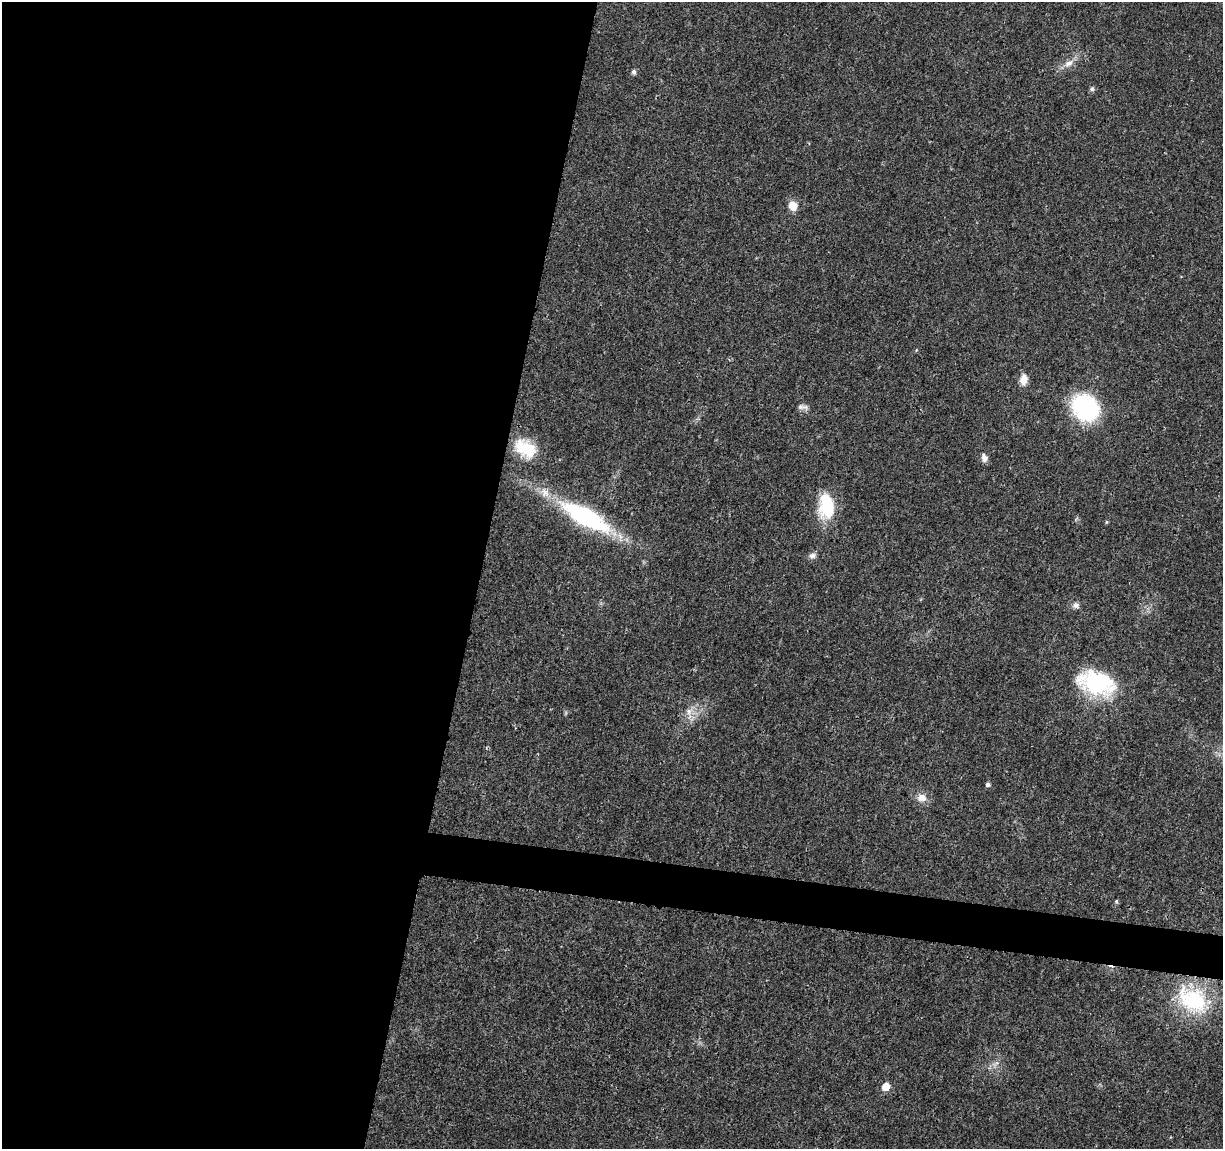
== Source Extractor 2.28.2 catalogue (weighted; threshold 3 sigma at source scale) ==
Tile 5 of 4 x 4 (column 1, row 2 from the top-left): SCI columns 5-1225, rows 2521-3667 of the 4896 x 5099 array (HDU 1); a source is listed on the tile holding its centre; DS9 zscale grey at full resolution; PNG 1225 x 1151 px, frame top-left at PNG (2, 2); no overlay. Shown black and unused: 42% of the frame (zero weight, under 3 of 4 exposures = <1% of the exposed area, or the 3 px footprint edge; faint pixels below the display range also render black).
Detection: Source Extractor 2.28.2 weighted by HDU 2 'WHT'; one run over the whole footprint, this tile lists its part. Background 0.0204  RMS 0.0029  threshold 0.0131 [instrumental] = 3 sigma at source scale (4.5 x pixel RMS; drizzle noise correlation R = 1.50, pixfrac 1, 0.0396/0.0396 arcsec/px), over >= 5 px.
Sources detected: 22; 1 cosmic-ray / hot-pixel residue — not listed; the other 21 listed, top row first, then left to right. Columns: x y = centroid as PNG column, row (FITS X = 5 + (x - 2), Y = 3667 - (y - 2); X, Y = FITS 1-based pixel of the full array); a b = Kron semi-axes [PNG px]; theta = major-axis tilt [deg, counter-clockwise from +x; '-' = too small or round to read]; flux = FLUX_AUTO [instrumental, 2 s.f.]
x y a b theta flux
1069 63 14 8 33 2.3
634 72 6 5 - 0.89
1092 89 6 6 - 0.63
793 206 12 10 -65 2.9
1024 379 13 8 84 2.7
805 407 12 7 -12 1.2
1085 408 24 20 -44 37
525 448 29 20 -34 10
984 458 10 7 -72 1.5
826 506 29 16 -85 15
585 517 61 19 -29 38
1106 522 5 3 - 0.32
812 556 9 7 28 1.2
1076 605 9 8 - 1.1
1096 684 31 19 -17 35
689 711 10 9 - 2
988 784 5 4 - 0.82
922 798 14 11 -2 2.6
1116 901 5 4 - 0.46
1193 1000 46 32 -36 24
886 1087 6 5 - 4.7